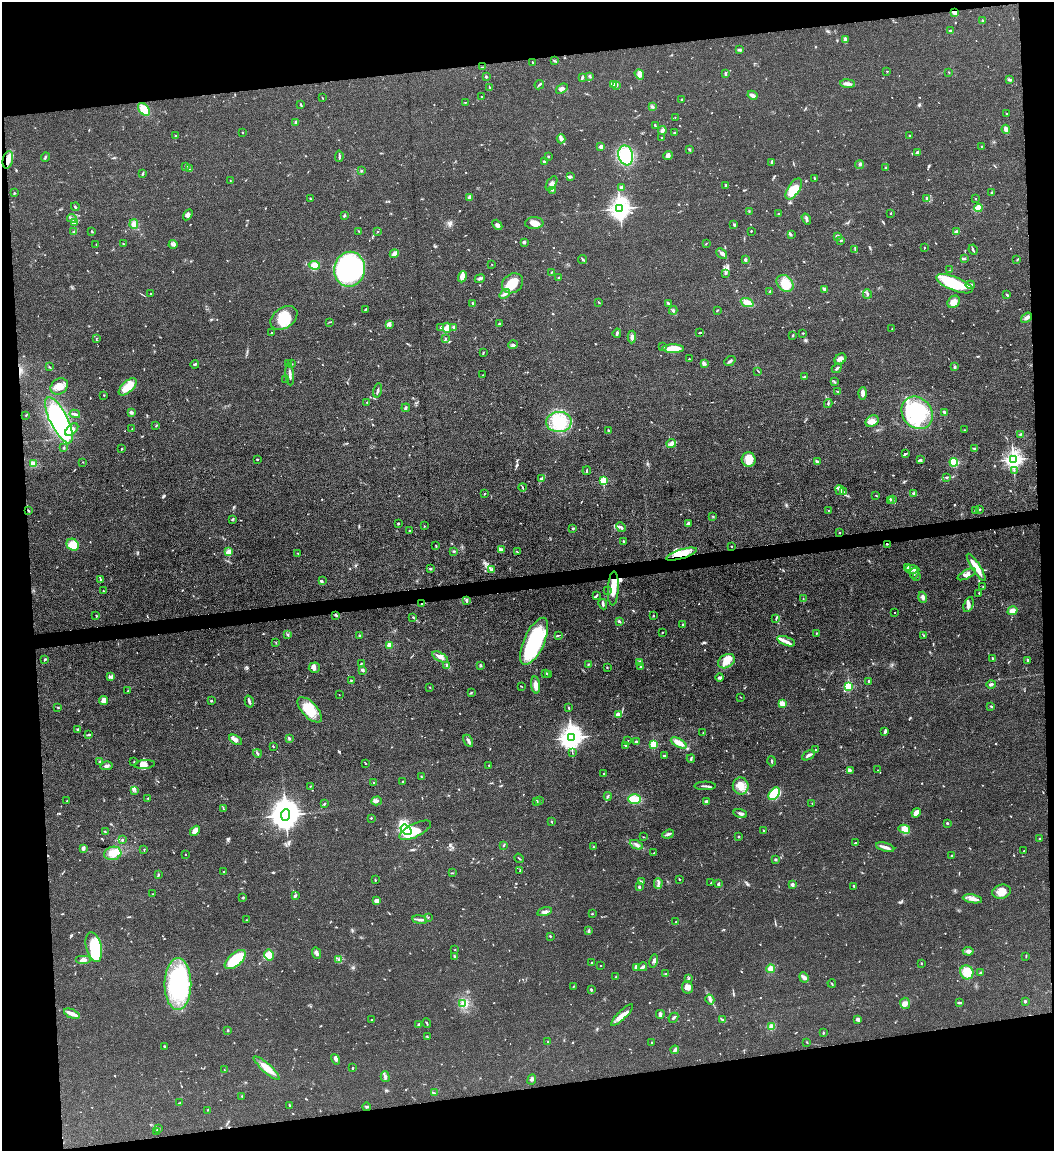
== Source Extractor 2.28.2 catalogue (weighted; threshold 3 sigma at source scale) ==
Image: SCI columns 131-4337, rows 2-4596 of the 4573 x 4596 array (HDU 1 of 3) = the unmasked area's bounding box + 8 px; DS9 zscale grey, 4 x 4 block average (1 PNG px = mean of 4 x 4 image px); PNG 1056 x 1153 px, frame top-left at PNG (2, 2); each listed source drawn as its Kron ellipse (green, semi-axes under 4 px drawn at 4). Shown black and unused: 16% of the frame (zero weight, under 3 of 4 exposures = <1% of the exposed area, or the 3 px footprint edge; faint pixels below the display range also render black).
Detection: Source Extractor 2.28.2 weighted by HDU 2 'WHT'. Background 0.0719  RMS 0.007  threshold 0.0314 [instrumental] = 3 sigma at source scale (4.5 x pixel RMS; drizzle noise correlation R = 1.50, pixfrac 1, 0.05/0.05 arcsec/px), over >= 5 px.
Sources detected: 800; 4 too faint to see at this stretch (4 x 4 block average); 3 inside a brighter object's white glare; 2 cosmic-ray / hot-pixel residue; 1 long thin detection or spike segment (spike, bleed or trail) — neither listed nor drawn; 19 coinciding with a brighter row at this scale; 40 inside a brighter listed object's ellipse — not listed separately; of the other 731, all 500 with FLUX_AUTO >= 1.9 (the completeness limit of this list) listed and drawn (231 fainter detections not listed), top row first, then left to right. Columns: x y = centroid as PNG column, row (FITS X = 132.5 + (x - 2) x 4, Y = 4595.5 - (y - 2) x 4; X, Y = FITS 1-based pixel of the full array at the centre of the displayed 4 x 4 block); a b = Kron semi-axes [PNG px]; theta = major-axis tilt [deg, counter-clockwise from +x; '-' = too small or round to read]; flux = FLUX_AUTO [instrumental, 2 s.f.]
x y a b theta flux
955 12 3 3 - 39
982 20 2 2 - 4
951 30 2 2 - 3.6
845 40 4 2 - 14
739 50 3 2 - 5.8
555 61 3 2 - 3.5
532 62 3 2 - 2.2
482 67 2 2 - 2.4
887 71 2 2 - 2.1
949 72 3 2 - 2.2
725 73 2 2 - 5.2
639 74 5 3 - 14
590 76 2 2 - 3.5
486 77 2 2 - 7
582 77 3 2 - 7.1
1009 80 3 2 - 4.4
614 84 3 2 - 7.6
848 84 7 3 -6 16
539 85 5 2 - 5.8
617 85 3 2 - 6.7
489 87 2 2 - 2.5
562 89 6 3 38 14
752 95 5 2 - 19
482 97 2 2 - 2.1
322 98 2 2 - 2
681 100 3 2 - 2.9
465 102 2 2 - 2.7
301 104 3 2 - 3.5
652 107 3 2 - 6.8
144 109 7 5 -50 53
1007 114 2 2 - 4.1
675 117 2 2 - 3
296 122 3 2 - 6.6
655 126 4 2 - 6.3
1006 129 4 3 - 23
662 130 4 3 - 12
242 132 2 2 - 2.9
674 133 2 2 - 7
909 135 2 2 - 2
175 136 2 2 - 2.1
661 138 2 2 - 3.1
561 139 4 4 - 11
601 146 3 3 - 11
982 146 3 2 - 2.4
689 149 2 2 - 3.5
917 152 3 2 - 12
626 155 10 7 -79 210
668 155 5 4 - 10
339 156 6 2 85 6.6
548 156 2 2 - 3.3
45 157 5 2 - 4.6
8 160 9 5 78 40
544 161 3 2 - 6.1
772 162 3 2 - 9.1
860 164 5 2 - 5.7
186 166 4 2 - 4.9
886 168 2 2 - 9.6
189 169 2 2 - 2.8
361 171 2 2 - 3.4
142 174 3 2 - 6.3
570 177 4 3 - 6.3
814 178 3 2 - 3.9
230 180 2 2 - 2.4
551 183 8 4 57 20
726 185 3 2 - 4.7
621 187 2 2 - 10
794 189 12 5 57 97
552 190 2 2 - 3.5
14 193 3 2 - 2.8
992 193 3 2 - 4
470 197 3 3 - 32
310 199 2 2 - 3.2
927 199 3 2 - 5.6
975 199 2 2 - 2.9
75 207 4 2 - 4.3
620 208 4 3 - 2900
978 208 4 3 - 58
749 211 2 2 - 2
891 213 2 2 - 2.9
778 214 2 2 - 2.8
188 215 6 3 57 11
344 216 3 2 - 5.3
72 218 4 2 - 8.2
806 219 6 2 -57 7.6
75 223 4 3 - 8.6
534 223 9 6 4 37
134 224 5 3 - 25
497 225 6 3 -47 9.9
734 225 3 2 - 3.5
92 231 3 2 - 4
359 231 3 2 - 3.5
378 231 2 2 - 3.3
751 231 2 2 - 3.7
74 232 2 2 - 2.6
957 232 3 2 - 20
791 234 3 2 - 3.9
838 236 3 2 - 4.9
841 240 4 2 - 4.5
524 242 3 3 - 6.9
96 244 2 2 - 2.3
123 244 2 2 - 2.2
173 244 4 2 - 6.5
706 244 2 2 - 2.9
925 247 2 2 - 2.9
855 250 2 2 - 2
973 250 5 2 - 7.7
722 253 6 3 -41 12
394 254 5 3 - 21
964 258 3 2 - 3.6
583 259 4 2 - 5.9
745 260 3 2 - 10
1017 260 2 2 - 2.3
492 264 2 2 - 3
314 265 5 4 - 30
350 269 17 15 80 870
950 270 2 2 - 2.2
551 273 2 2 - 2.7
725 273 3 2 - 4.5
462 277 6 4 69 41
559 278 3 2 - 6
480 279 5 2 - 8
512 283 11 9 36 92
785 283 9 7 -44 80
954 284 19 6 -21 220
970 285 4 2 - 9.8
825 289 4 2 - 13
770 291 2 2 - 5.3
151 294 2 2 - 2.5
505 294 6 2 39 14
867 294 5 2 - 8.2
1007 295 3 2 - 6.5
599 302 3 2 - 3.5
747 302 6 4 -22 30
954 302 7 5 46 34
473 303 3 2 - 5.8
668 303 4 2 - 7.4
365 309 3 2 - 3.4
673 310 4 2 - 8.1
717 310 3 2 - 3.8
284 318 15 10 35 110
1027 318 6 3 38 16
329 322 2 2 - 2.5
389 324 4 3 - 8.8
499 324 4 2 - 4.8
454 327 3 2 - 11
441 328 3 2 - 9.2
447 328 5 3 - 30
892 329 2 2 - 2.5
271 333 2 2 - 4.6
617 333 5 2 - 6.1
700 333 3 2 - 5.9
803 333 2 2 - 2.3
793 335 2 2 - 2.8
632 337 6 3 87 12
97 338 2 2 - 2
445 339 2 2 - 3.8
513 345 5 3 - 8.9
663 347 3 2 - 2.8
673 349 11 4 0 110
483 353 3 2 - 3.7
689 359 2 2 - 3.9
840 359 6 5 - 17
730 361 6 2 38 9.5
289 363 3 2 - 2.7
195 364 4 2 - 4.8
292 364 2 2 - 2.7
704 364 4 3 - 9.2
49 367 2 2 - 2.8
955 367 3 2 - 5
837 368 5 2 - 6.8
758 371 3 2 - 2.6
290 374 11 2 -84 17
483 375 3 2 - 2.4
805 376 3 2 - 3.3
286 380 2 2 - 2.2
834 382 4 2 - 4.7
59 386 9 7 36 35
128 387 11 5 42 79
377 390 7 2 77 7.6
838 392 2 2 - 2.4
863 393 6 3 87 17
104 395 2 2 - 2.7
367 402 2 2 - 2
828 404 4 2 - 5
406 408 4 2 - 4.8
131 412 4 3 - 9.4
944 412 4 2 - 9
917 413 17 14 -52 390
75 414 5 2 - 7.8
26 415 3 2 - 2.3
59 420 25 9 -64 580
872 421 7 5 31 36
559 422 13 10 3 160
156 426 2 2 - 2.8
132 429 2 2 - 2
72 430 8 4 43 23
964 430 2 2 - 2.5
608 431 3 2 - 4.9
1020 434 3 2 - 3.2
671 443 5 4 - 15
64 448 3 2 - 2.9
975 448 3 2 - 3.5
121 449 3 2 - 2.6
905 454 3 2 - 3.9
257 459 2 2 - 3.9
1013 459 3 2 - 2100
749 460 7 7 - 54
921 460 3 2 - 3.7
817 461 4 2 - 6.4
83 462 2 2 - 1.9
954 462 4 4 - 110
33 464 4 4 - 21
1014 470 2 2 - 2.6
587 471 4 2 - 4.6
946 477 3 2 - 4
541 479 4 2 - 4.1
603 481 2 2 - 290
523 487 4 2 - 4.2
840 490 5 3 - 10
843 491 2 2 - 3.1
484 493 2 2 - 3.4
913 493 3 2 - 3.8
876 495 3 2 - 2.3
892 499 2 2 - 5.3
890 500 3 2 - 3.8
979 509 3 2 - 4.5
28 510 3 2 - 3.7
829 510 2 2 - 2.4
975 510 3 2 - 3.2
713 517 2 2 - 2.1
233 519 3 2 - 4.1
398 523 2 2 - 4.6
688 524 3 3 - 10
424 526 2 2 - 2
621 527 5 3 - 8.5
573 528 2 2 - 18
409 531 2 2 - 3.2
840 533 2 2 - 7.3
624 541 3 2 - 3
887 544 2 2 - 2.6
73 545 6 5 - 56
436 546 2 2 - 3.8
732 546 2 2 - 4
501 550 4 3 - 8.5
454 551 3 2 - 4.9
228 552 2 2 - 110
517 552 3 2 - 2.5
297 553 2 2 - 2.1
682 554 16 4 17 89
908 567 3 3 - 18
976 567 16 3 -57 67
431 569 2 2 - 7.3
912 569 7 3 -6 15
491 570 3 2 - 4.3
914 573 5 2 - 5.9
967 574 10 4 27 27
916 576 2 2 - 2.4
100 579 2 2 - 2.2
322 581 3 2 - 2.6
983 587 2 2 - 2.8
613 588 17 5 87 60
103 591 2 2 - 2.4
608 591 2 2 - 2.7
979 593 2 2 - 2.7
597 595 3 2 - 3.6
923 597 5 3 - 12
803 599 2 2 - 2.5
467 601 3 2 - 6.4
422 604 3 2 - 3
603 604 5 2 - 6.7
969 604 8 4 71 18
1012 611 5 4 - 27
895 613 2 2 - 2
96 615 2 2 - 1.9
336 615 4 2 - 5.2
653 616 2 2 - 3.5
413 617 2 2 - 2.3
776 619 2 2 - 3.9
620 622 4 3 - 5.8
683 625 2 2 - 4.1
662 633 2 2 - 1.9
816 633 2 2 - 2.7
287 634 3 2 - 3.3
924 635 2 2 - 2.1
360 636 2 2 - 8.4
558 636 3 2 - 4
534 641 25 10 65 460
786 641 9 3 -21 18
276 643 2 2 - 2.7
389 645 2 2 - 120
440 657 8 3 -27 24
993 658 2 2 - 7
45 659 4 2 - 4
1028 660 3 2 - 5.8
726 661 9 6 33 40
640 662 3 2 - 9.4
361 664 2 2 - 4.7
589 664 3 2 - 4
447 665 2 2 - 4.4
481 665 2 2 - 3
641 667 3 2 - 4.9
314 668 5 5 - 14
607 668 2 2 - 5.1
363 670 3 2 - 8.8
546 673 3 2 - 4.1
548 675 2 2 - 2.1
111 677 4 2 - 6.2
720 678 4 3 - 6.6
351 681 2 2 - 2.4
869 681 2 2 - 20
991 684 5 2 - 8.3
536 685 8 4 -83 27
848 686 3 2 - 330
430 687 2 2 - 2.1
521 687 3 2 - 2.5
128 691 2 2 - 2.8
471 693 3 2 - 3.4
339 695 2 2 - 2.1
740 697 2 2 - 1.9
104 700 4 4 - 25
211 701 2 2 - 13
249 702 6 3 -75 10
782 704 3 2 - 69
991 706 3 2 - 3.9
58 707 2 2 - 2.1
568 708 2 2 - 4
310 710 16 7 -47 110
618 715 2 2 - 94
77 729 2 2 - 2.3
885 731 3 2 - 13
703 733 3 2 - 3.5
89 735 3 2 - 3.9
289 738 3 3 - 5.3
571 738 4 4 - 3800
236 740 7 3 -30 22
628 740 2 2 - 3.1
468 741 6 3 -61 11
636 742 2 2 - 12
679 743 9 4 -29 38
654 744 2 2 - 210
625 746 3 2 - 2.2
273 747 2 2 - 3.5
815 750 3 2 - 2.5
257 753 4 2 - 6.9
572 753 3 2 - 2
664 755 3 2 - 5.1
809 755 7 2 30 14
691 759 4 2 - 6
772 761 5 2 - 5.7
100 762 3 2 - 4.5
134 762 2 2 - 2.5
366 764 2 2 - 2.7
145 765 10 4 5 22
489 765 2 2 - 3.1
106 766 6 3 14 12
850 770 4 2 - 4.3
877 770 2 2 - 2.7
603 773 2 2 - 2
421 777 3 2 - 5.1
403 781 3 2 - 4.7
373 783 2 2 - 2.2
310 786 2 2 - 2
705 786 11 2 1 10
741 786 8 8 - 44
135 790 4 2 - 4.1
774 794 7 4 52 120
608 796 4 2 - 4.9
148 798 2 2 - 3.7
635 799 6 4 0 66
67 801 2 2 - 3.3
376 801 5 3 - 12
536 801 2 2 - 10
540 801 2 2 - 2.1
707 801 3 2 - 16
812 803 2 2 - 2.1
324 804 3 2 - 5.1
223 809 2 2 - 2.5
916 813 5 3 - 38
740 814 7 2 -15 11
286 815 6 4 85 8800
371 818 2 2 - 6.3
551 822 3 2 - 4.1
947 823 3 2 - 4.5
904 829 6 4 -14 61
406 830 6 4 -38 440
415 830 17 6 26 100
764 830 3 2 - 3
195 831 6 4 49 29
105 832 3 2 - 2.4
668 834 6 2 21 10
643 837 2 2 - 1.9
739 837 2 2 - 3
1040 839 3 2 - 3.5
122 840 2 2 - 2.4
855 843 3 2 - 2.7
504 845 3 2 - 4.5
636 845 7 2 -24 10
593 847 2 2 - 2.9
885 847 9 3 -15 21
83 848 4 2 - 12
144 849 2 2 - 1.9
1024 851 2 2 - 2.4
113 853 9 6 16 51
654 853 2 2 - 2.9
185 854 2 2 - 2
952 856 2 2 - 5.7
519 858 5 2 - 3.9
776 859 2 2 - 20
520 871 3 2 - 3.5
224 872 2 2 - 2.9
452 873 4 2 - 3.1
159 875 3 2 - 4.1
679 879 3 2 - 2.5
375 880 3 2 - 2.3
641 882 4 2 - 4.5
658 883 5 2 - 8.6
711 883 2 2 - 2.1
718 884 3 2 - 6.1
792 884 2 2 - 40
854 886 3 2 - 4.8
639 887 2 2 - 9.7
1001 892 9 7 12 36
152 894 2 2 - 2.8
295 895 3 2 - 6.3
243 898 3 2 - 2.7
972 899 10 3 -9 20
376 901 4 2 - 20
545 912 7 3 14 15
592 914 2 2 - 5.7
428 917 2 2 - 2.3
246 920 2 2 - 2.4
420 920 7 2 -9 14
676 921 2 2 - 3
588 931 4 2 - 5.2
550 936 2 2 - 3.6
94 947 15 7 -77 220
455 950 2 2 - 2.4
968 951 5 4 - 12
316 953 6 3 -67 13
269 955 5 5 - 63
454 956 3 2 - 4.9
1026 956 3 2 - 3.2
339 959 3 2 - 5.3
83 960 8 4 0 15
235 960 13 6 41 140
654 961 7 3 76 11
592 963 2 2 - 2.6
921 964 2 2 - 2.4
600 966 2 2 - 1.9
636 967 4 2 - 14
643 967 4 2 - 13
771 969 4 4 - 21
967 972 7 6 - 44
981 972 3 2 - 2.7
666 974 2 2 - 2.8
615 977 3 2 - 2.3
804 977 5 4 - 11
689 978 3 2 - 3.3
178 984 26 13 90 540
832 984 4 2 - 3
573 987 3 2 - 2.6
687 987 6 5 - 18
591 990 3 2 - 5.3
710 999 5 2 - 7.6
1025 1001 2 2 - 5.4
463 1003 3 2 - 5.8
905 1003 5 5 - 16
960 1003 4 2 - 5
72 1014 8 3 -24 31
660 1014 4 3 - 13
622 1015 14 4 44 31
673 1018 5 2 - 7.5
722 1019 3 2 - 4
858 1019 4 2 - 15
372 1020 2 2 - 1.9
427 1023 5 2 - 4.1
418 1024 3 2 - 5.1
772 1027 4 4 - 18
228 1030 2 2 - 4.1
823 1033 3 2 - 3.7
427 1037 4 2 - 3.7
548 1042 2 2 - 2.3
807 1042 3 2 - 2
652 1043 3 2 - 3.7
165 1046 2 2 - 5.9
675 1050 4 2 - 17
335 1059 5 3 - 9
267 1068 17 4 -43 60
353 1068 2 2 - 3.5
224 1070 3 2 - 2.1
385 1077 5 3 - 9.3
532 1079 5 3 - 7.3
434 1093 3 2 - 3.4
242 1096 2 2 - 2
180 1103 4 2 - 3.9
289 1105 3 2 - 4
367 1107 4 2 - 5.7
207 1110 2 2 - 2
158 1128 2 2 - 3.4
156 1131 2 2 - 6
Overlapping masked pixels (flux is a lower limit): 4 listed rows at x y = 8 160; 887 544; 682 554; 422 604
Diffuse or blended objects may show on this block-average render without a row.